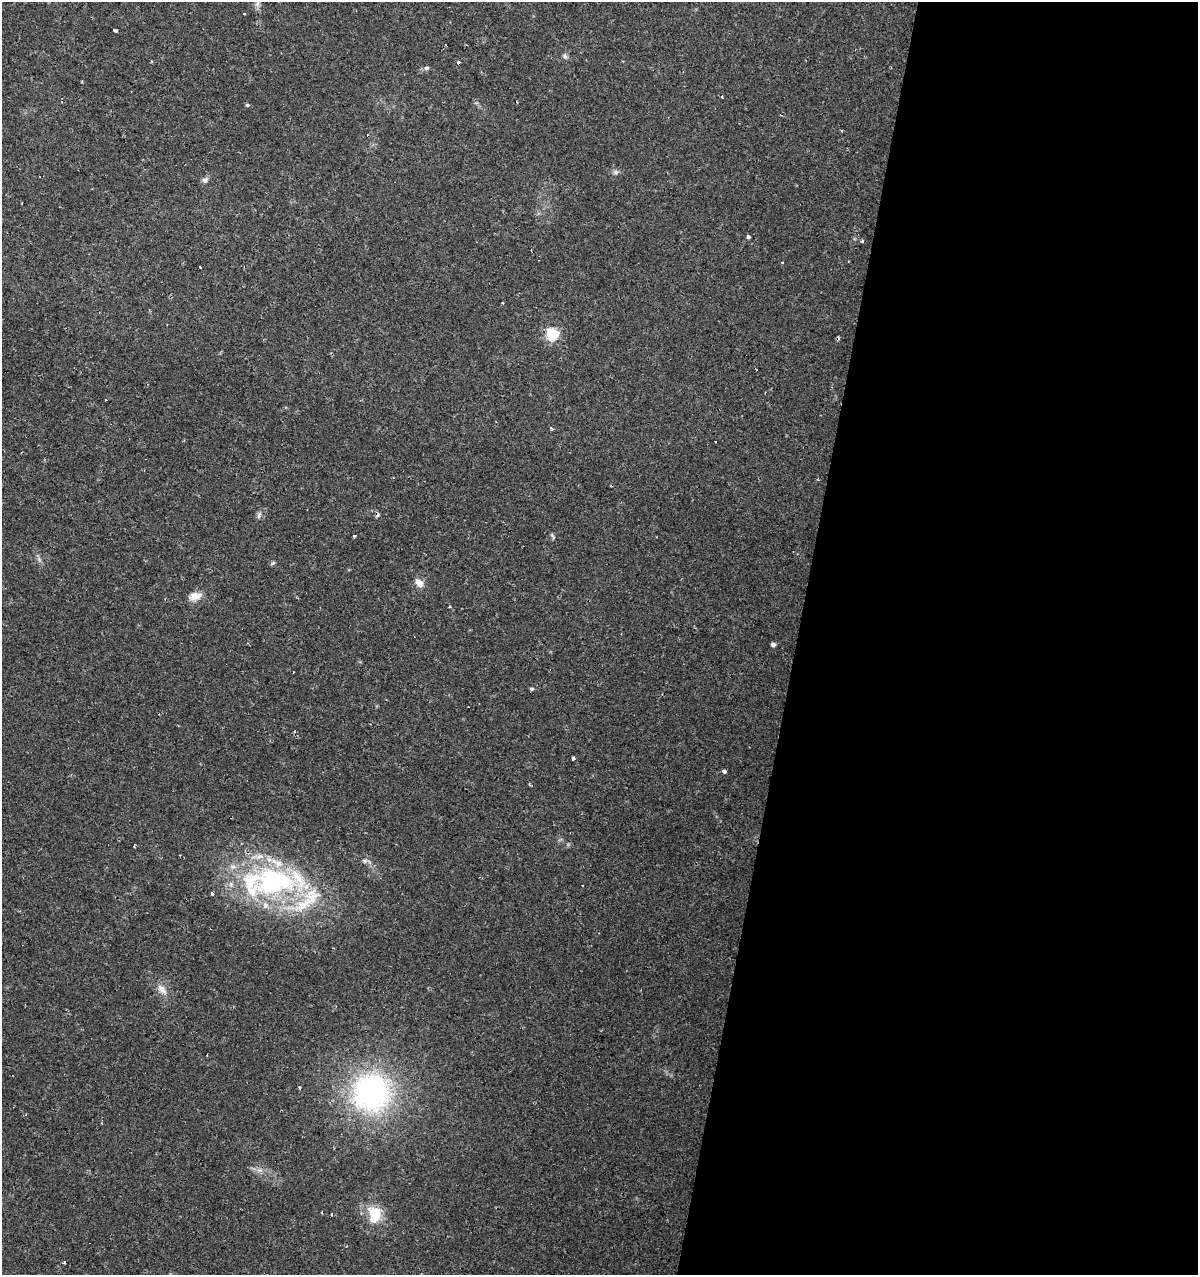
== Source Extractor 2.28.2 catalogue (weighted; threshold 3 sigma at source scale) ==
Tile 12 of 4 x 4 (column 4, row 3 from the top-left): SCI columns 3808-5003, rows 1279-2551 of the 5283 x 5098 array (HDU 1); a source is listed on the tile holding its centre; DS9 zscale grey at full resolution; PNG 1200 x 1277 px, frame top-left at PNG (2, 2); no overlay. Shown black and unused: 34% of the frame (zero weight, under 2 of 3 exposures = <1% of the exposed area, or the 3 px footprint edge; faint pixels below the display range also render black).
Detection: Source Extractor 2.28.2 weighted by HDU 2 'WHT'; one run over the whole footprint, this tile lists its part. Background 0.0208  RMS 0.0036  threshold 0.016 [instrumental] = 3 sigma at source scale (4.5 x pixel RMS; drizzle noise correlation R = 1.50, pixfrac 1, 0.0396/0.0396 arcsec/px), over >= 5 px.
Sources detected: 58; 15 cosmic-ray / hot-pixel residue — not listed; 5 inside a brighter listed object's ellipse — not listed separately; the other 38 listed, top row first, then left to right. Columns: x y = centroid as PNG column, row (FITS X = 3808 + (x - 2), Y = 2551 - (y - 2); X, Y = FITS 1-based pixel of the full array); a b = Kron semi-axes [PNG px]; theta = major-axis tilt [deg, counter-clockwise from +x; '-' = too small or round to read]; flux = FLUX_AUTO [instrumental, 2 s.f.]
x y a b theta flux
115 30 4 3 - 4.2
565 56 7 5 -24 0.81
426 68 7 5 15 0.82
82 81 3 2 - 0.45
722 96 3 3 - 1.2
517 102 3 2 - 0.38
247 105 5 4 - 0.52
615 172 8 6 19 0.89
205 180 8 7 - 1.3
748 237 4 4 - 0.72
862 241 4 3 - 0.67
782 262 4 2 - 0.3
200 267 3 3 - 1.4
503 303 3 2 - 0.26
552 334 6 6 - 34
105 400 3 2 - 0.59
551 428 3 3 - 1.2
259 515 10 5 71 0.99
354 535 3 3 - 0.94
552 536 10 4 -58 0.6
273 563 7 5 27 0.55
419 583 12 8 -49 2.6
195 596 16 10 17 3.6
449 607 3 2 - 0.31
773 644 5 4 - 1
532 689 4 4 - 0.62
573 758 4 3 - 2.2
724 771 4 3 - 2.5
134 846 3 2 - 0.54
365 861 8 6 0 0.96
273 882 69 40 7 70
162 990 17 9 -53 3.1
371 1093 36 35 - 87
260 1170 9 4 0 1.2
322 1213 3 2 - 0.35
332 1214 3 3 - 0.68
374 1214 20 14 -90 10
64 1262 3 3 - 0.85